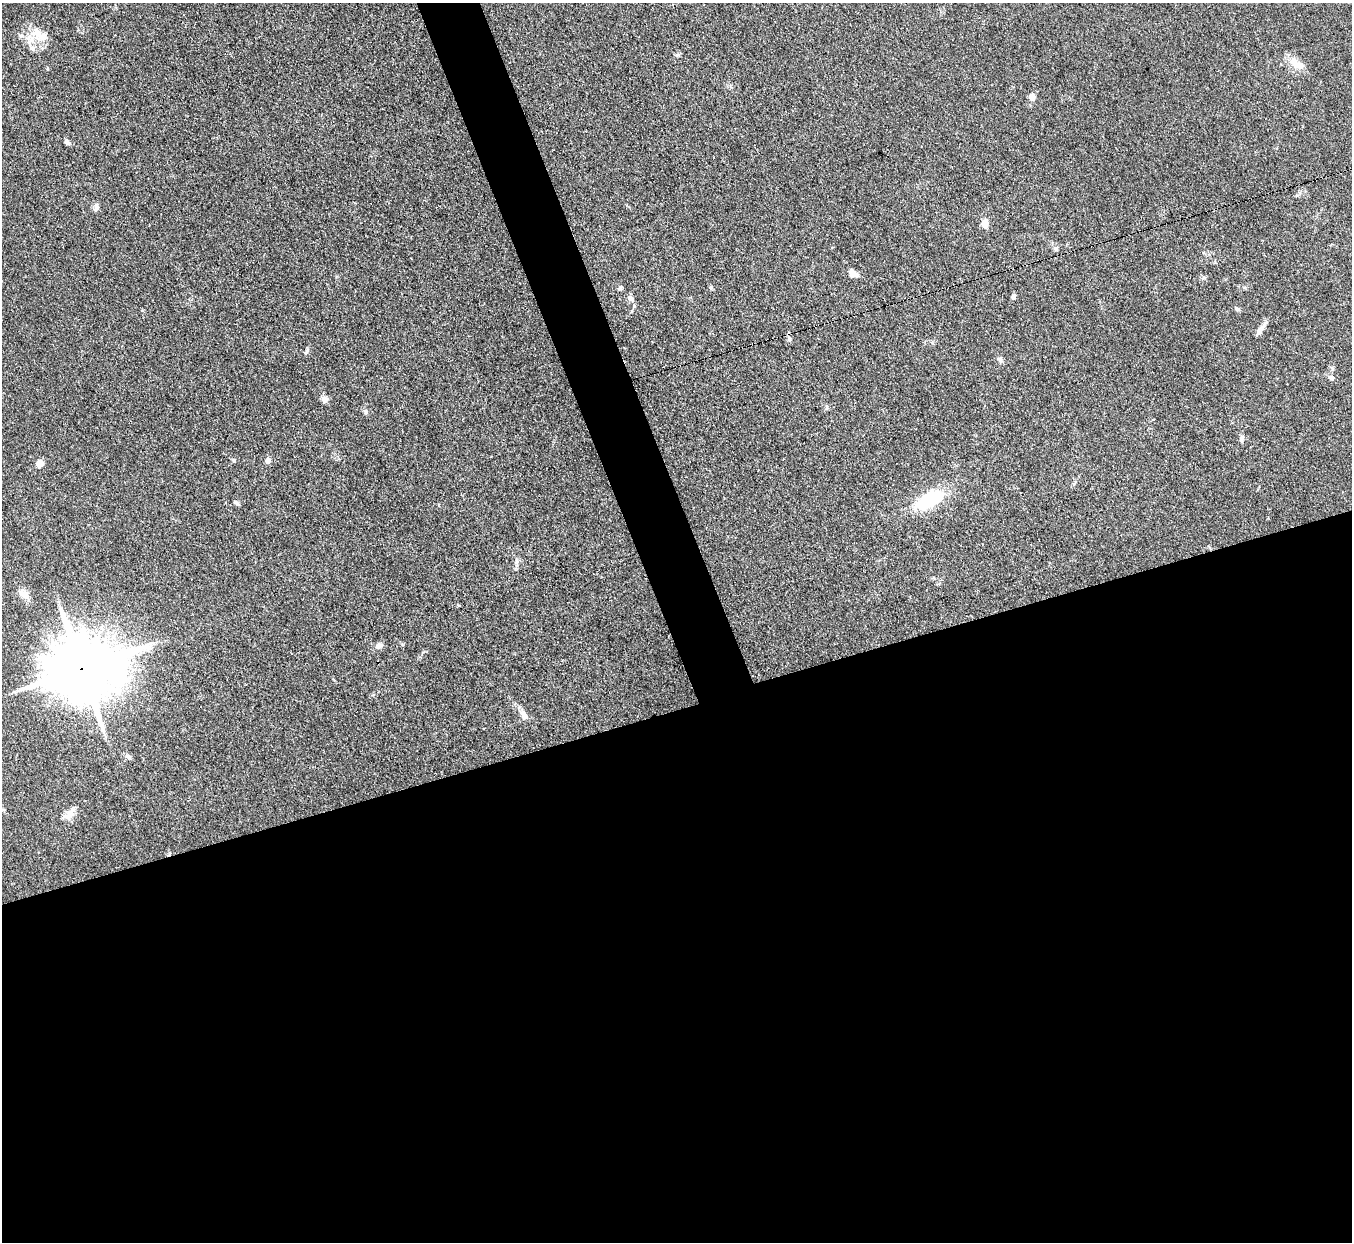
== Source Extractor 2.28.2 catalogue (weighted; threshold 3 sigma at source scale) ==
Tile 15 of 4 x 4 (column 3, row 4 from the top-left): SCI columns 2701-4050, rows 276-1515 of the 5401 x 5387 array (HDU 1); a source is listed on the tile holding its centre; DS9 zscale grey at full resolution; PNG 1354 x 1244 px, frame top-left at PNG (2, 3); no overlay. Shown black and unused: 46% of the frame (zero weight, under 3 of 4 exposures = <1% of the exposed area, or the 3 px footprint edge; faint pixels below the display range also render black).
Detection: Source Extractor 2.28.2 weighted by HDU 2 'WHT'; one run over the whole footprint, this tile lists its part. Background 0.111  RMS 0.0067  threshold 0.0301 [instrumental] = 3 sigma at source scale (4.5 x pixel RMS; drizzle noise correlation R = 1.50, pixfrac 1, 0.05/0.05 arcsec/px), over >= 5 px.
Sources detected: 39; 2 inside a brighter listed object's ellipse — not listed separately; the other 37 listed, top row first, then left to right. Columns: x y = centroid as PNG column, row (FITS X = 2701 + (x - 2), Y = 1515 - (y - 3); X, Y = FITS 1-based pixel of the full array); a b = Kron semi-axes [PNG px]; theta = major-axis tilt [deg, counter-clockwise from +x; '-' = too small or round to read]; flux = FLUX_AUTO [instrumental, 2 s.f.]
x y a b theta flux
38 33 19 14 -43 11
21 36 6 4 0 1.2
677 55 6 5 - 1.2
1297 64 26 10 -29 8
47 69 5 3 - 0.59
1032 97 5 5 - 10
67 142 7 5 -35 2
96 207 13 5 76 1.9
985 223 10 7 -88 5.1
1055 249 7 5 89 1.5
852 273 11 8 -54 3.9
1204 278 7 4 -1 1.1
711 287 5 4 - 1
620 288 6 5 - 1.5
1013 297 7 5 -79 1.5
630 299 8 7 - 2.3
1237 309 7 5 -19 1.2
1260 329 18 5 57 4
789 339 7 5 -69 1.5
306 352 10 4 45 1.3
1000 360 9 6 -51 1.8
1332 378 7 6 - 1.7
324 400 9 8 - 2.7
826 407 6 4 71 0.92
366 412 6 4 -90 1
1241 439 9 5 -89 1.9
268 461 6 5 - 2.8
39 463 8 7 - 4.3
930 500 33 16 30 36
236 503 8 4 -37 1.2
516 561 8 4 82 1.6
24 594 15 8 -46 5.8
379 646 9 7 23 2.7
81 669 21 17 11 6000
523 713 10 7 -57 3.2
129 757 8 6 -32 1.8
70 814 22 8 48 5.6
Overlapping masked pixels (flux is a lower limit): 1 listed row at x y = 81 669
Unlisted compact peaks at least as high as the median listed source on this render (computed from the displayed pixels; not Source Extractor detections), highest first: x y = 402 644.